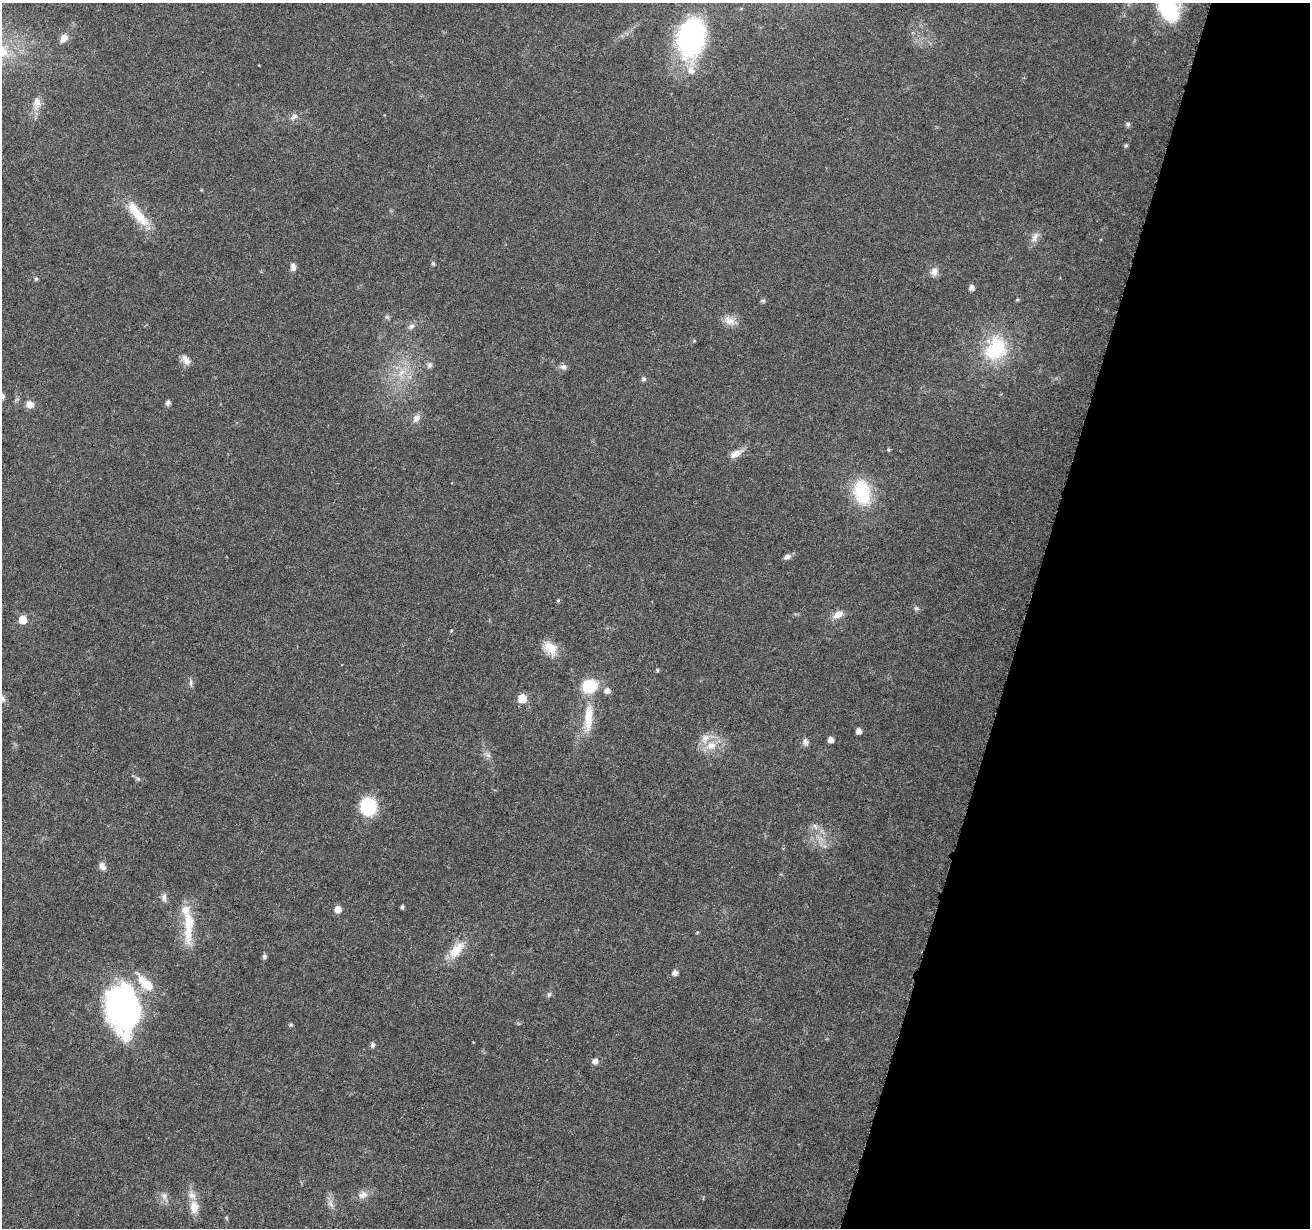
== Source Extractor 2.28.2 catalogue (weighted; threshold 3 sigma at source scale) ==
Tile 8 of 4 x 4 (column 4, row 2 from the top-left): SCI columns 3923-5230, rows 2672-3897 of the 5239 x 5405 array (HDU 1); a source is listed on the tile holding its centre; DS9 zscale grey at full resolution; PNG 1312 x 1230 px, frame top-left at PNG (2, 3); no overlay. Shown black and unused: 22% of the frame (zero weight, under 3 of 6 exposures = <1% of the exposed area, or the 3 px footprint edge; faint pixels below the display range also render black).
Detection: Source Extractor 2.28.2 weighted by HDU 2 'WHT'; one run over the whole footprint, this tile lists its part. Background 0.0128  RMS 0.0022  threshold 0.00881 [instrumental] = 3 sigma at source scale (4.09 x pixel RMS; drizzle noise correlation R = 1.36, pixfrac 0.8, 0.0396/0.0396 arcsec/px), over >= 5 px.
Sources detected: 78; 1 inside a brighter object's white glare — not listed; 6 inside a brighter listed object's ellipse — not listed separately; the other 71 listed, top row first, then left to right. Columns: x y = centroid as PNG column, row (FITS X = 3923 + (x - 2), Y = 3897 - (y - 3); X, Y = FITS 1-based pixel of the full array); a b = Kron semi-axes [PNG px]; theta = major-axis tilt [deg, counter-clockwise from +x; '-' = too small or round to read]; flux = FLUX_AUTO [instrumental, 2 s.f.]
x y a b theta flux
1168 7 30 19 -72 18
64 38 12 8 52 1.5
691 38 41 27 79 36
37 103 20 10 82 2.1
294 116 10 7 44 1
1128 124 7 6 - 0.41
1126 146 6 5 - 0.3
137 214 40 12 -51 6.7
1035 237 17 8 59 1.4
433 263 5 4 - 0.36
293 267 9 7 88 0.91
934 272 12 10 80 1.2
36 279 5 5 - 0.36
972 288 5 5 - 1.1
1017 299 5 3 - 0.25
763 300 8 4 0 0.31
387 317 6 6 - 0.4
729 321 17 11 -32 2
411 326 10 7 22 0.78
996 349 32 25 60 12
186 360 15 9 -55 1.4
430 365 6 6 - 0.77
563 367 9 7 -22 0.76
401 373 16 7 44 2.1
644 379 6 6 - 0.44
2 396 7 5 -65 0.6
168 402 5 5 - 0.74
30 404 9 8 - 1.5
416 418 11 9 49 1.3
888 450 4 4 - 0.27
736 454 19 9 25 1.7
862 492 32 20 -78 11
787 557 9 6 29 0.88
558 600 5 4 - 0.24
916 608 8 6 -15 0.49
838 614 15 9 31 1.8
23 620 6 5 - 5.6
451 630 5 4 - 0.22
550 648 19 13 -52 3.3
657 670 5 4 - 0.27
191 683 11 5 -88 0.55
589 686 12 11 - 9.7
607 690 6 6 - 1.2
522 698 5 5 - 6.3
588 718 38 10 85 5.1
859 731 5 4 - 1.4
831 740 5 5 - 1.3
805 742 9 8 - 0.8
711 746 16 11 16 3.1
488 755 9 6 -27 0.71
138 779 7 5 -28 0.44
368 806 14 13 - 13
815 826 10 5 -54 0.65
102 866 11 8 -59 1.1
164 898 11 6 -83 0.87
402 907 4 4 - 0.41
338 909 6 6 - 1.7
188 925 51 11 89 6.6
457 950 30 13 49 4
264 957 6 6 - 0.46
675 973 6 6 - 0.97
549 994 8 5 63 0.42
124 1008 50 34 -74 49
291 1025 6 4 0 0.29
473 1042 2 2 - 0.13
373 1045 6 5 - 0.65
595 1061 7 7 - 0.92
363 1195 13 9 23 1.4
164 1196 10 9 - 1.1
331 1204 12 7 -71 1.1
194 1207 18 12 -89 2.7
Isophote crosses this tile's border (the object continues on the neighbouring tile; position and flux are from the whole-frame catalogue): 2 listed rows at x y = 1168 7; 2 396